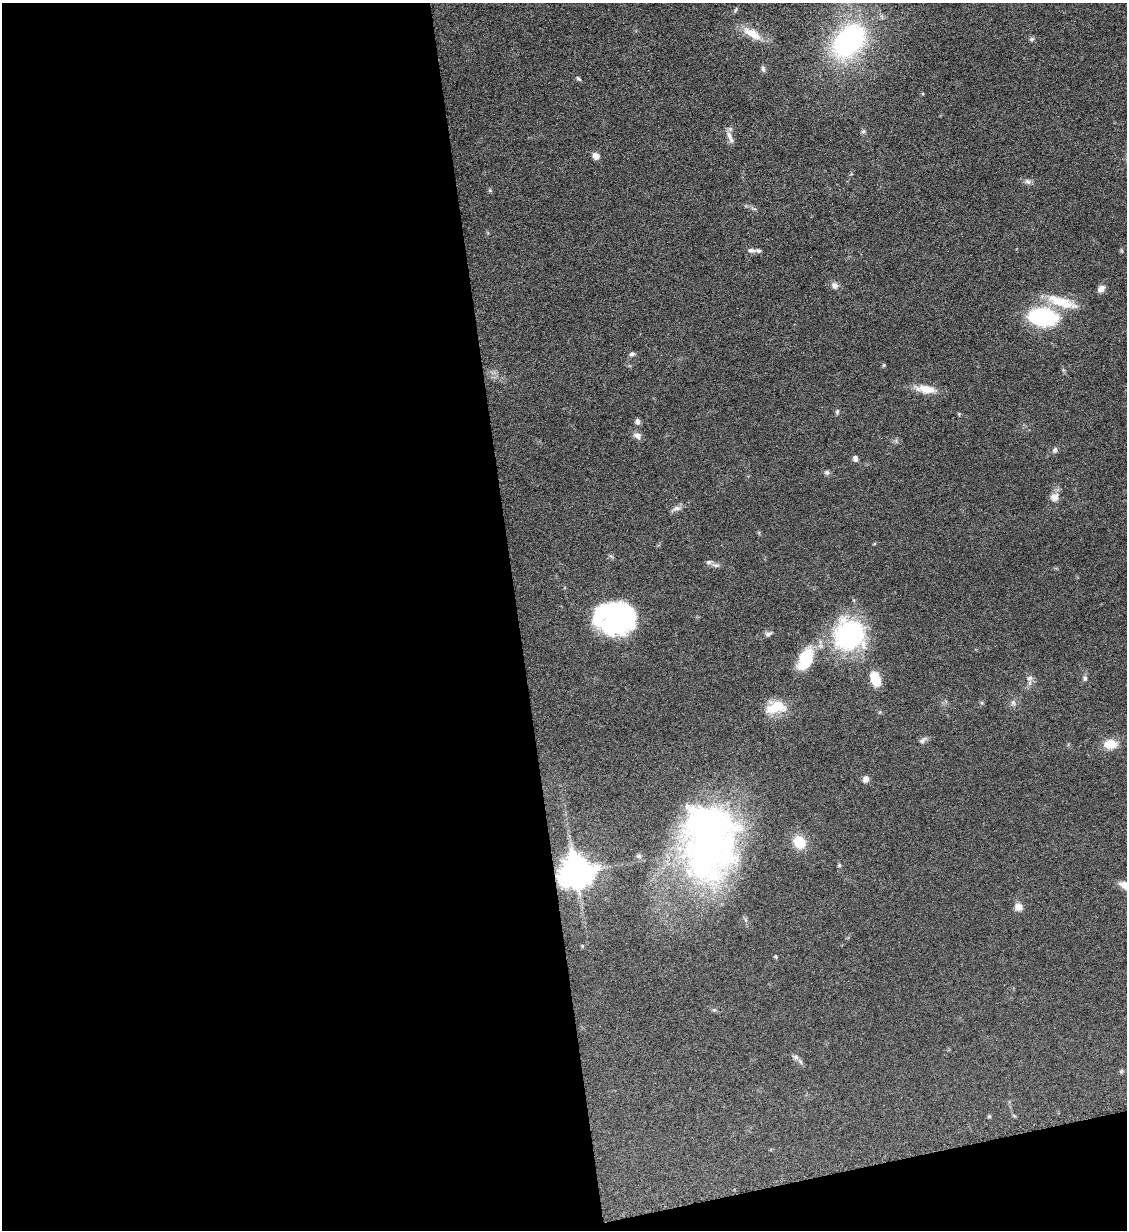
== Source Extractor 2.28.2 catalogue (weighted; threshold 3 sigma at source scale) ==
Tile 13 of 4 x 4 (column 1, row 4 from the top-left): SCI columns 141-1265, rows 9-1236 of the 4901 x 4928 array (HDU 1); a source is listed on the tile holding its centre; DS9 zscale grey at full resolution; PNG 1129 x 1232 px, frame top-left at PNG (2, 3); no overlay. Shown black and unused: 48% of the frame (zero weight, under 6 of 12 exposures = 1% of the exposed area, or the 3 px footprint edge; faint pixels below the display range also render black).
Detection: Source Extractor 2.28.2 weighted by HDU 2 'WHT'; one run over the whole footprint, this tile lists its part. Background 0.101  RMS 0.004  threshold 0.0162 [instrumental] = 3 sigma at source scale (4.09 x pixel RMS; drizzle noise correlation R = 1.36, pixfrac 0.8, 0.05/0.05 arcsec/px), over >= 5 px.
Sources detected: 55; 3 inside a brighter object's white glare — not listed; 2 inside a brighter listed object's ellipse — not listed separately; the other 50 listed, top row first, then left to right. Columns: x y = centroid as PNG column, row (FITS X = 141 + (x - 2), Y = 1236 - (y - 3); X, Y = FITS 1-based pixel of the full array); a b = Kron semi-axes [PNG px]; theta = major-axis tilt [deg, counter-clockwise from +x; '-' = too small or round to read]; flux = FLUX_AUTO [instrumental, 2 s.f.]
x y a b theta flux
752 34 26 10 -31 6.4
1032 39 6 5 - 0.67
849 41 28 18 46 82
763 69 8 5 -79 0.88
578 79 8 4 -41 0.56
863 131 6 5 - 0.62
729 135 12 6 -62 1.9
596 156 7 6 - 2.4
1028 181 9 6 -37 1.1
490 191 6 4 0 0.46
751 250 11 5 -6 1.2
834 285 9 8 - 1.7
1101 289 8 7 - 2.1
1061 302 43 12 -18 10
1043 317 20 12 -7 54
632 354 7 5 10 0.81
884 365 4 4 - 0.41
925 389 24 11 -9 5.7
837 412 7 4 64 0.56
637 421 8 6 -85 1.1
637 436 11 8 -26 1.7
1055 450 7 6 - 0.9
855 458 7 6 - 1.2
827 472 7 5 -21 0.78
1054 497 12 11 - 2.5
677 508 11 6 7 1.5
716 565 11 5 -10 1.2
614 618 42 21 76 30
768 634 10 5 7 1
849 635 36 35 - 45
805 659 30 16 65 12
1030 678 8 6 16 1.1
1085 678 8 5 81 0.89
875 679 14 9 -72 8
1013 703 8 5 -69 0.9
776 707 27 14 13 8.7
923 740 11 5 50 1.1
1110 744 15 11 1 5.5
866 779 8 8 - 1.5
708 842 88 59 88 180
799 842 17 14 -51 6.9
839 865 5 4 - 0.47
576 872 10 9 - 720
1126 886 16 8 -27 4.1
1018 907 9 8 - 2.6
582 946 6 3 -72 0.36
775 957 5 4 - 0.43
796 1057 8 6 -17 1.1
1121 1071 6 4 18 0.49
989 1116 6 4 1 0.4
Overlapping masked pixels (flux is a lower limit): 1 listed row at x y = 576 872
Isophote crosses this tile's border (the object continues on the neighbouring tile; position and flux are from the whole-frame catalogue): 1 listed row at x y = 1126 886